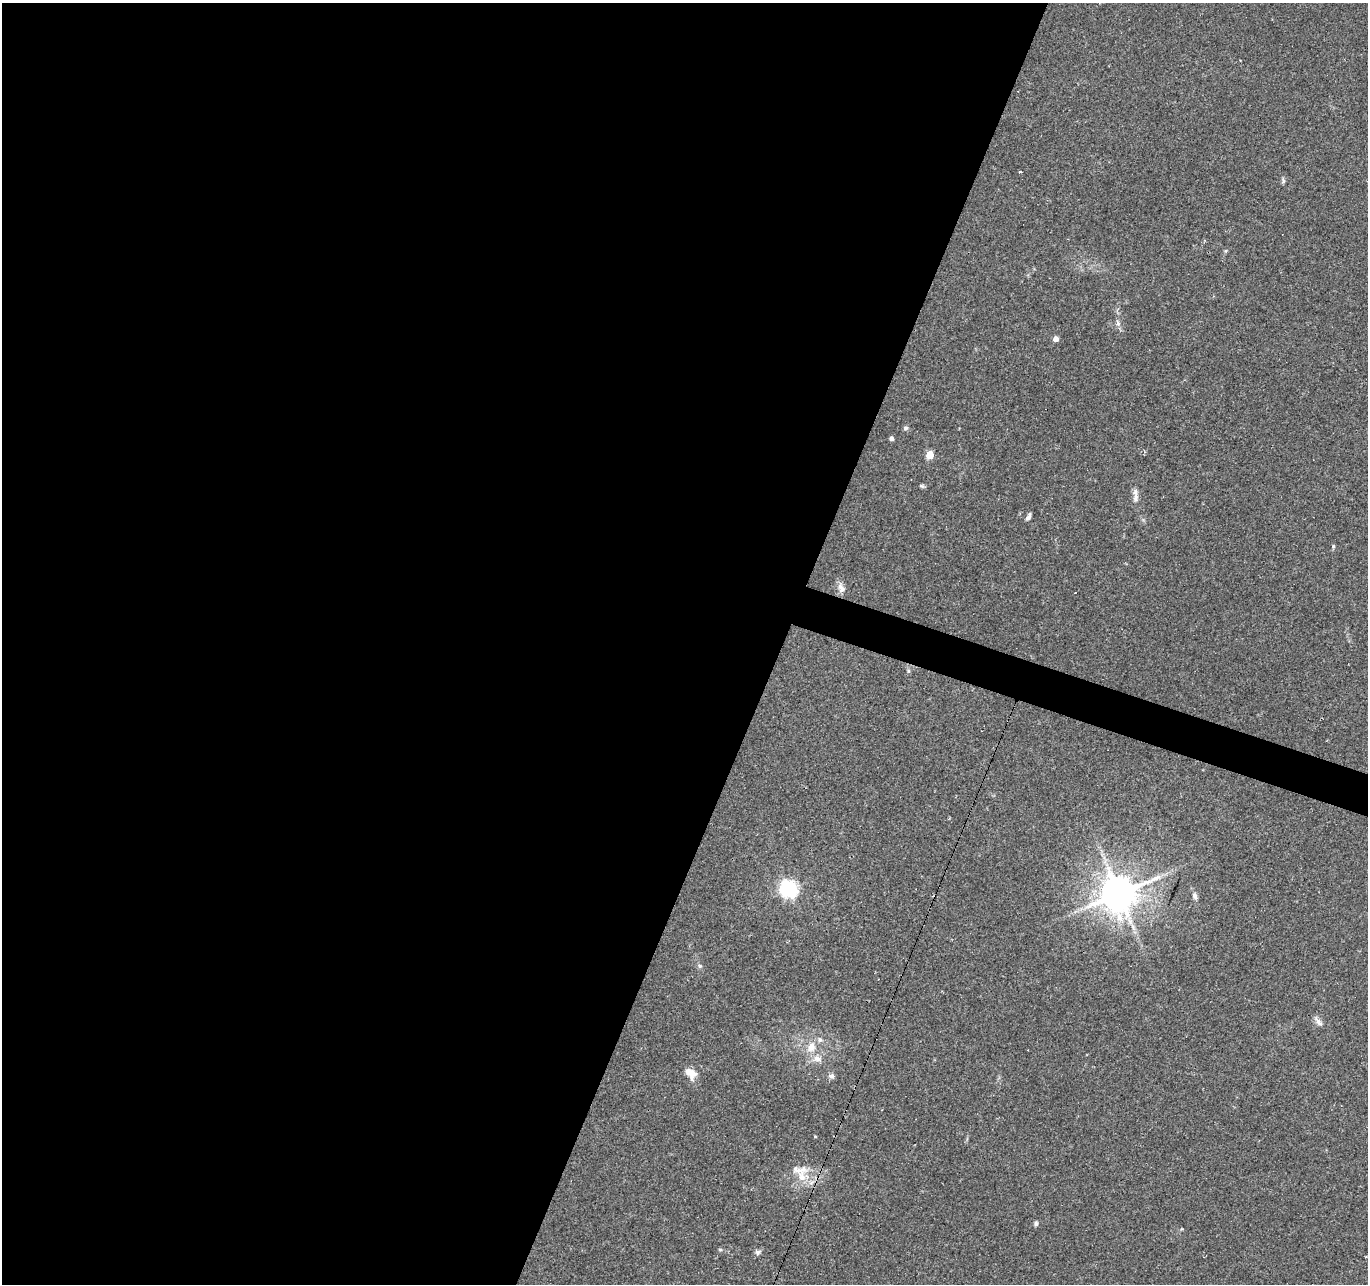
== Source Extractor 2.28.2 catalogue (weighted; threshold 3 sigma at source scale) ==
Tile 5 of 4 x 4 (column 1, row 2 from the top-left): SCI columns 1-1366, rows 2775-4056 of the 5469 x 5613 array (HDU 1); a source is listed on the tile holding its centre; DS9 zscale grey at full resolution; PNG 1370 x 1286 px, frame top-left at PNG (2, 3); no overlay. Shown black and unused: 59% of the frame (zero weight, under 2 of 3 exposures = <1% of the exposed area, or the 3 px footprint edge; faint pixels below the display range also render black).
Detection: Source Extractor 2.28.2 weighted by HDU 2 'WHT'; one run over the whole footprint, this tile lists its part. Background 0.0249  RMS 0.0036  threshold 0.0161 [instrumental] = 3 sigma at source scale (4.5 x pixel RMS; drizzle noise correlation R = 1.50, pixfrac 1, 0.0396/0.0396 arcsec/px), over >= 5 px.
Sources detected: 33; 2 cosmic-ray / hot-pixel residue — not listed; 4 inside a brighter listed object's ellipse — not listed separately; the other 27 listed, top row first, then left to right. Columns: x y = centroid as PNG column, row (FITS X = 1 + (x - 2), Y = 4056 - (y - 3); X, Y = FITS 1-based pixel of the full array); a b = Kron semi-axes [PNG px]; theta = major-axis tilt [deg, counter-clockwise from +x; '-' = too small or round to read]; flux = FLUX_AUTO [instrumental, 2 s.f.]
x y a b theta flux
1020 172 4 3 - 0.79
1283 181 9 4 90 0.69
1226 251 5 4 - 0.45
1118 323 9 6 -72 1.2
1056 339 4 4 - 2.9
906 428 6 6 - 0.82
891 438 4 4 - 1.2
930 455 5 5 - 11
922 486 7 5 -16 0.6
1135 497 13 7 89 1.8
1028 517 8 4 64 1.3
1333 546 5 4 - 0.46
841 588 16 8 -72 2.2
908 671 6 4 72 0.52
788 889 7 7 - 130
1119 893 11 10 - 1000
1195 896 9 6 -79 1.2
700 966 7 5 -22 0.74
1318 1022 14 6 -52 1.6
811 1047 16 12 60 4.9
817 1059 13 9 -20 2.8
690 1073 14 9 -28 4.1
832 1076 8 7 - 1.1
802 1177 16 14 16 6.1
1036 1224 6 5 - 0.72
720 1250 6 4 -1 0.42
758 1252 8 7 - 1